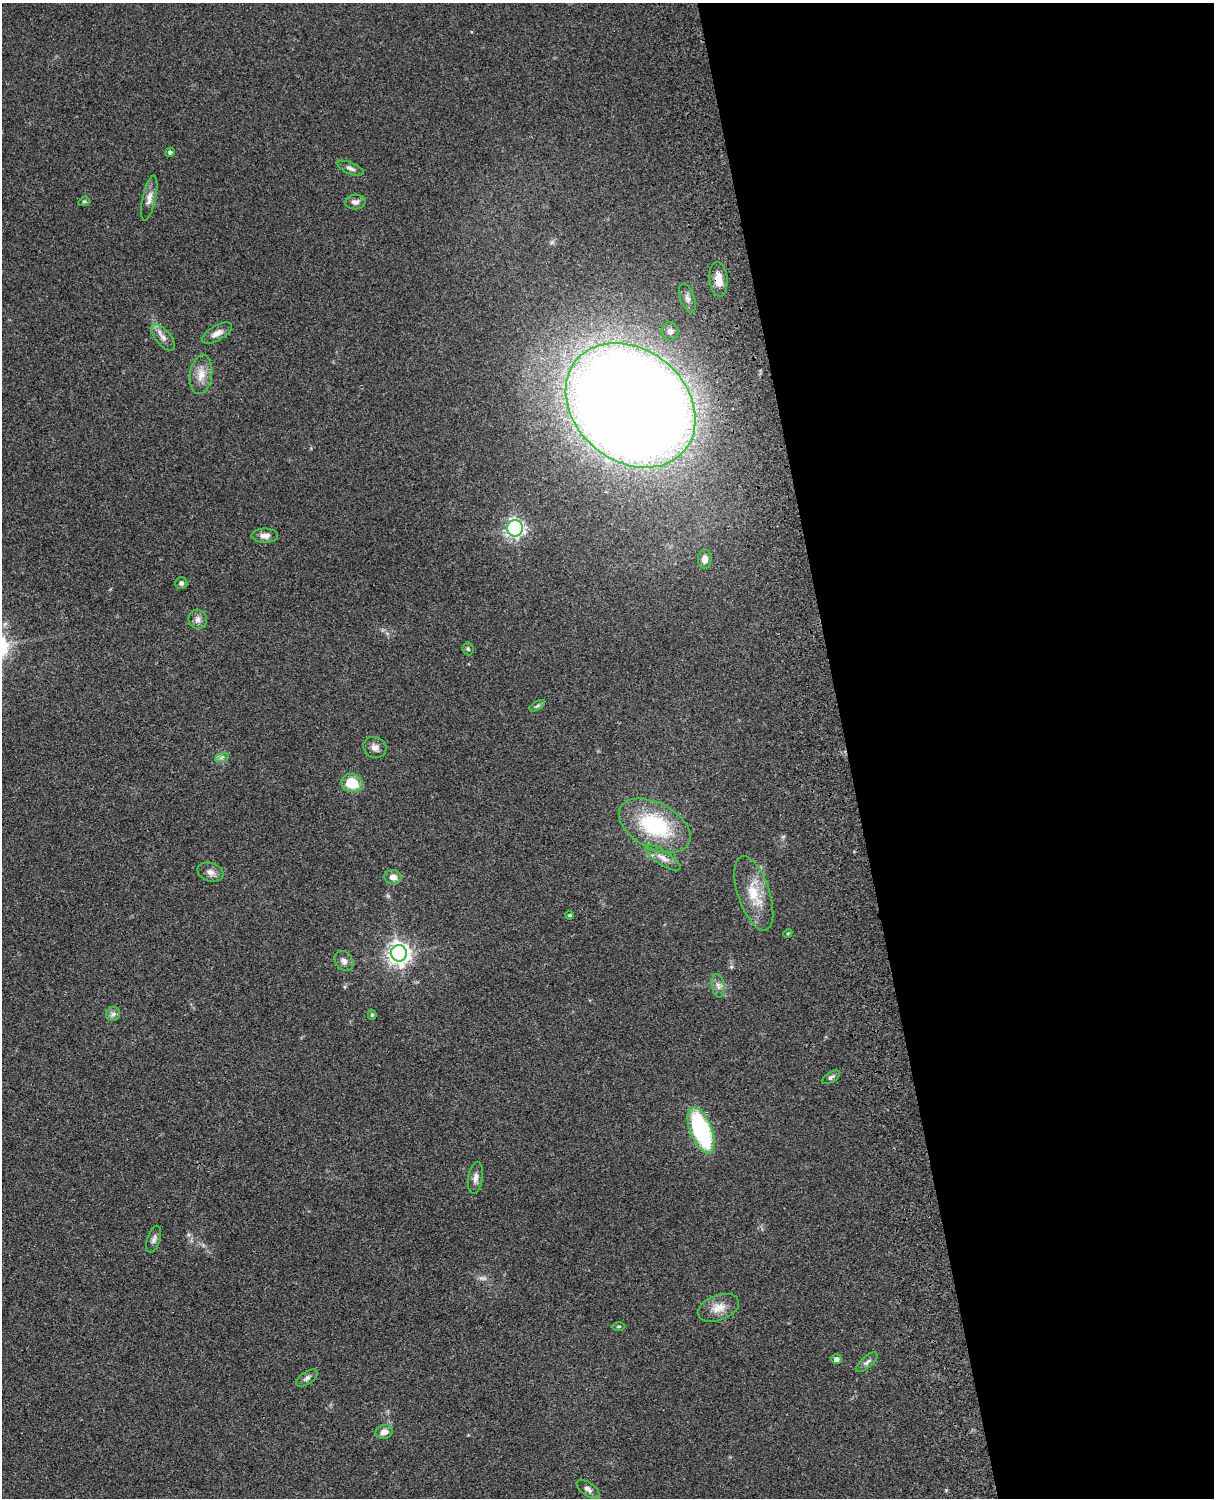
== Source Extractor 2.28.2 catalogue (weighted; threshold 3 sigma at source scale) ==
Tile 8 of 4 x 3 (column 4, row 2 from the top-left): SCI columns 3756-4967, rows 1773-3268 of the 5086 x 4927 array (HDU 1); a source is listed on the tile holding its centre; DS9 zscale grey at full resolution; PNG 1216 x 1500 px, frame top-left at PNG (2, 3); each listed source drawn as its Kron ellipse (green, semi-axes under 4 px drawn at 4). Shown black and unused: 30% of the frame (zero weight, under 3 of 4 exposures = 6% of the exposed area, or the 3 px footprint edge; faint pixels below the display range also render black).
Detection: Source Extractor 2.28.2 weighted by HDU 2 'WHT'; one run over the whole footprint, this tile lists its part. Background 0.0923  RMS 0.0062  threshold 0.0278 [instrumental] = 3 sigma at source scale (4.5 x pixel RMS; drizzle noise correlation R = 1.50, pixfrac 1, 0.05/0.05 arcsec/px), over >= 5 px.
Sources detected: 46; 1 too faint to see at this stretch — neither listed nor drawn; the other 45 listed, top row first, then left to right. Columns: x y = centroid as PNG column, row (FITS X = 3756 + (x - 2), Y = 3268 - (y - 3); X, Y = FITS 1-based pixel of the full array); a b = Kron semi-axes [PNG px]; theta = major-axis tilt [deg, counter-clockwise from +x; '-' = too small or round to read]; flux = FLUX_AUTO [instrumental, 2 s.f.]
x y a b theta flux
170 152 5 4 - 1.1
350 168 14 5 -23 2.2
149 198 23 6 78 4.4
84 201 6 4 20 0.84
355 202 10 7 2 2.8
718 279 17 9 -84 8.2
687 298 15 7 -70 3.2
670 331 9 8 - 2.9
217 333 17 7 30 4.1
163 337 16 7 -51 3.9
201 374 20 11 81 7.6
631 405 70 55 -40 1600
515 528 8 8 - 170
265 536 13 7 0 3.7
705 559 9 7 89 4.3
181 583 6 6 - 1.6
198 619 9 9 - 3.1
468 649 6 5 - 0.99
537 706 8 4 30 1.2
375 747 12 10 -25 3.5
222 757 7 4 19 1.3
352 783 11 9 -19 16
655 826 39 22 -28 50
663 858 20 7 -33 5
210 872 13 9 -18 3.7
393 877 8 7 - 4.1
754 893 39 16 -72 18
570 915 4 3 - 0.85
788 933 4 3 - 0.6
399 953 8 8 - 400
344 961 11 8 -52 3
718 986 12 6 -79 2.9
113 1014 7 7 - 2
372 1015 5 4 - 0.87
831 1077 10 5 31 1.5
701 1130 24 11 -69 73
475 1178 16 7 81 3.5
154 1239 14 6 73 2.3
718 1308 21 12 21 8
619 1326 7 3 1 0.8
836 1359 5 5 - 2.6
867 1362 13 5 42 2.2
307 1378 12 6 35 2.2
384 1432 9 7 14 4.4
588 1489 13 6 -36 2.8
Overlapping masked pixels (flux is a lower limit): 1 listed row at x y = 718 279
Isophote crosses this tile's border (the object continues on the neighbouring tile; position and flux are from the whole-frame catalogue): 1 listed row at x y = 588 1489